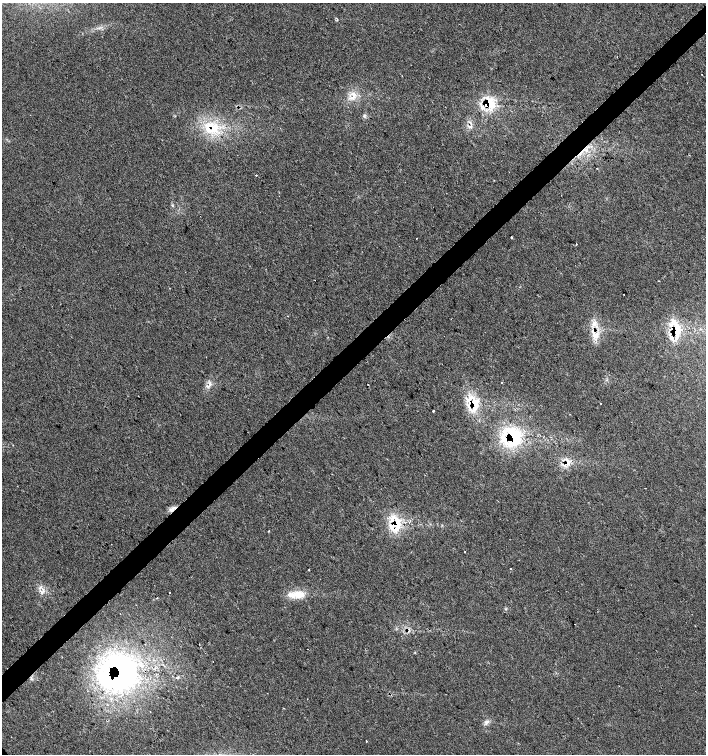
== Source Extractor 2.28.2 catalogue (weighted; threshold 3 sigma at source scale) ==
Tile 10 of 4 x 4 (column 2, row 3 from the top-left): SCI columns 1556-2962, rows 1509-3012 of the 5987 x 6019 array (HDU 1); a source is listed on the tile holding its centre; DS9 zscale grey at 2 x 2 block average (1 PNG px = mean of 2 x 2 image px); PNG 708 x 756 px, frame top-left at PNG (2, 3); no overlay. Shown black and unused: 4% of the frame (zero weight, under 2 of 3 exposures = <1% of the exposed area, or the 3 px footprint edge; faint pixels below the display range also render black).
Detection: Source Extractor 2.28.2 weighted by HDU 2 'WHT'; one run over the whole footprint, this tile lists its part. Background 0.0199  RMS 0.006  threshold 0.027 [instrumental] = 3 sigma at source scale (4.5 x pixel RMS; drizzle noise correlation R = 1.50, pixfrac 1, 0.0396/0.0396 arcsec/px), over >= 5 px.
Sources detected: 55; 5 cosmic-ray / hot-pixel residue — not listed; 12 inside a brighter listed object's ellipse — not listed separately; the other 38 listed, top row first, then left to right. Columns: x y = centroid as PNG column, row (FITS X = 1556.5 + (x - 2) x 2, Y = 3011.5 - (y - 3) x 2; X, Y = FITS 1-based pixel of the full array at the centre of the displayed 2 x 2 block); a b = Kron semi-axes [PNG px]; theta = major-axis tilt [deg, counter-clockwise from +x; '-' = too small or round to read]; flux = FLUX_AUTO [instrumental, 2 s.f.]
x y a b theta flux
702 74 2 2 - 1.1
353 97 14 5 31 11
487 104 13 9 7 61
210 125 30 7 -23 31
586 150 4 4 - 3.8
596 168 2 2 - 0.48
256 175 2 2 - 2.4
172 205 3 2 - 1.2
511 237 2 2 - 1.5
576 244 2 2 - 2.1
185 272 2 2 - 0.62
624 294 2 2 - 1.1
287 316 2 2 - 1
676 329 29 12 -77 39
593 332 12 7 -65 15
501 383 2 2 - 2.9
210 384 6 3 -79 3.6
368 385 2 2 - 1.6
601 403 2 2 - 1
475 404 22 11 90 34
433 411 2 2 - 9.8
514 437 29 19 -56 77
567 461 12 4 -52 7
171 510 6 3 -32 4
395 525 20 13 55 44
465 552 2 2 - 0.77
511 568 2 2 - 1.6
309 570 2 2 - 1.2
40 587 5 2 - 2.5
42 592 10 3 47 4
169 592 2 2 - 2.1
298 594 17 10 -2 22
157 598 2 2 - 1.3
307 649 2 2 - 0.91
119 672 50 47 40 390
163 698 2 2 - 0.57
487 722 8 3 45 4.1
367 741 2 2 - 1.8
Overlapping masked pixels (flux is a lower limit): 10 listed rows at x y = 487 104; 210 125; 676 329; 593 332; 475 404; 514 437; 567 461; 171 510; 395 525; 119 672
Diffuse or blended objects may show on this block-average render without a row.